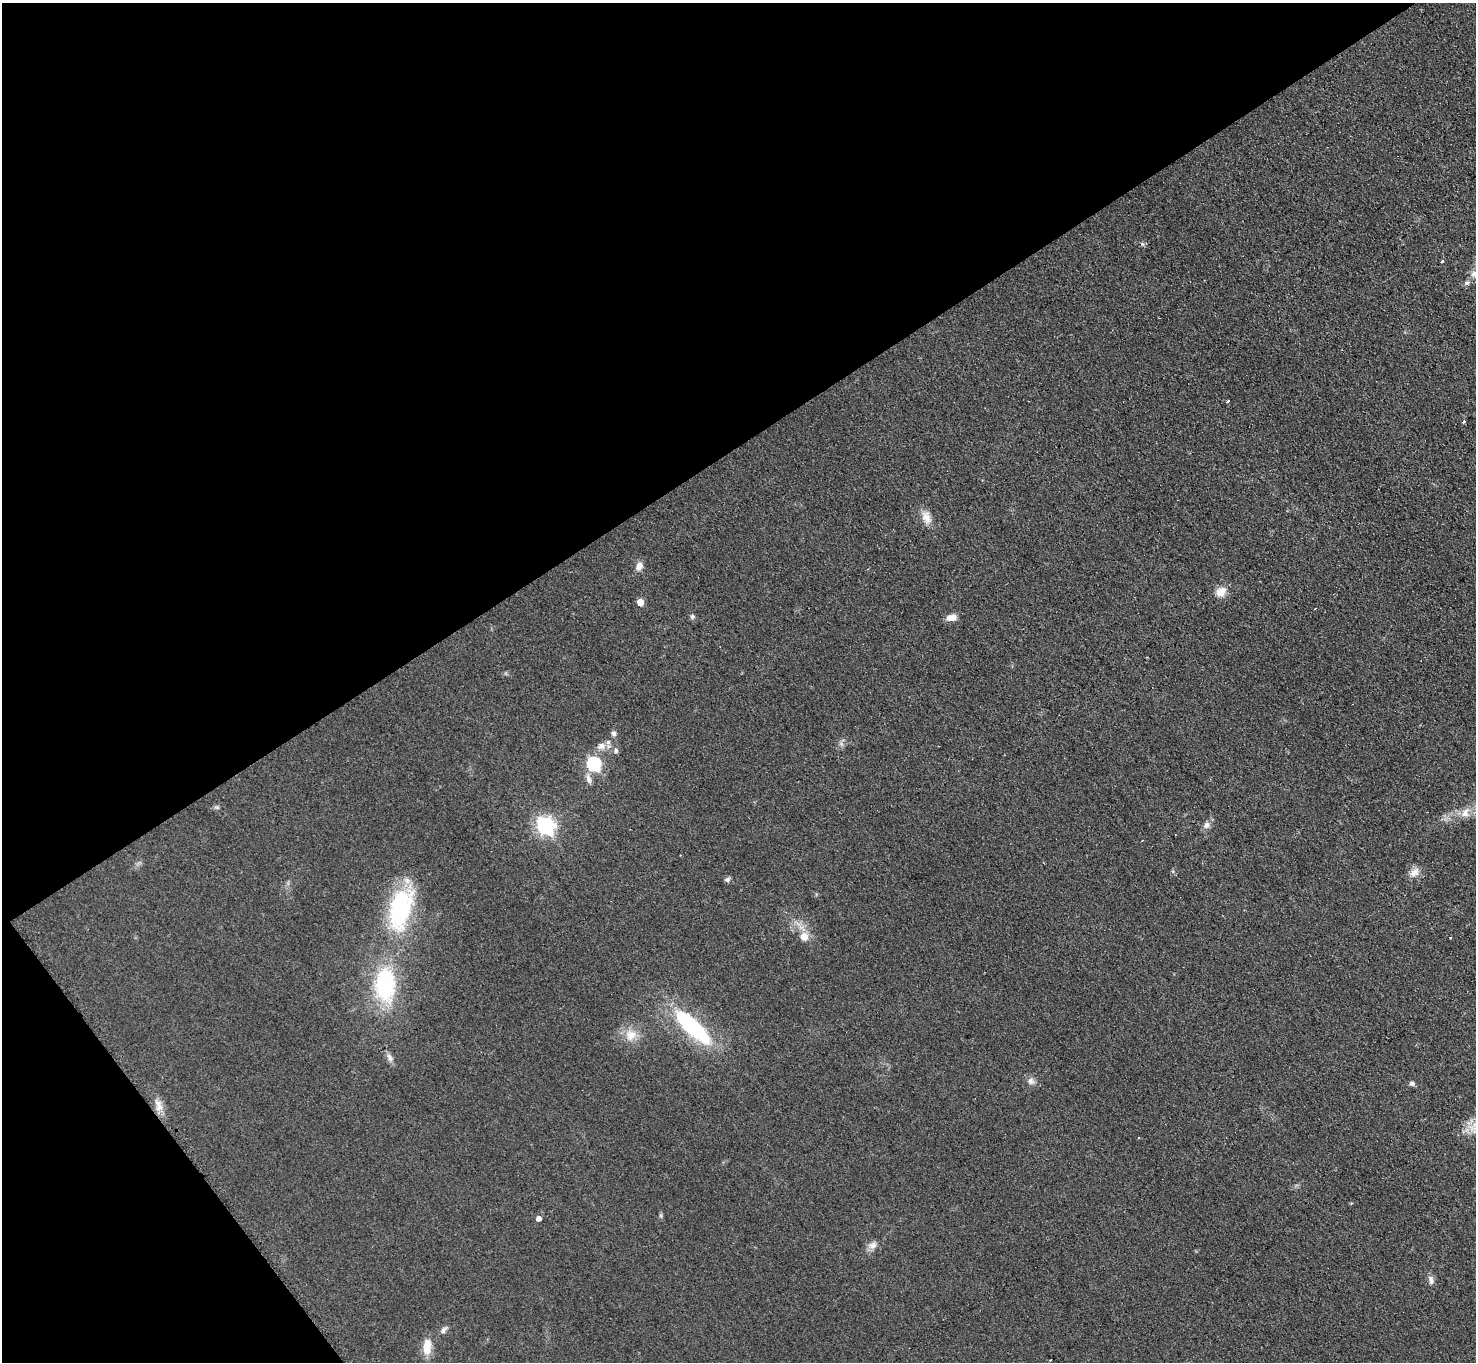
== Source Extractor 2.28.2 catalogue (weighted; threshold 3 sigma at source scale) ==
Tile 5 of 4 x 4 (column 1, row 2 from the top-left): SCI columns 17-1490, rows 3025-4384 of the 5918 x 5903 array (HDU 1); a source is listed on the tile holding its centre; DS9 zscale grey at full resolution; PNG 1478 x 1364 px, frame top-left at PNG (2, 3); no overlay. Shown black and unused: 36% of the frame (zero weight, under 2 of 3 exposures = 2% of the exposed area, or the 3 px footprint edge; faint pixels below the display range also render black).
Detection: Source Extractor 2.28.2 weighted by HDU 2 'WHT'; one run over the whole footprint, this tile lists its part. Background 0.076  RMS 0.011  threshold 0.0486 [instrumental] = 3 sigma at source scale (4.5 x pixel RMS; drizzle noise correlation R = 1.50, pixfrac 1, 0.05/0.05 arcsec/px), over >= 5 px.
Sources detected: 42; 3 cosmic-ray / hot-pixel residue — not listed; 1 inside a brighter listed object's ellipse — not listed separately; the other 38 listed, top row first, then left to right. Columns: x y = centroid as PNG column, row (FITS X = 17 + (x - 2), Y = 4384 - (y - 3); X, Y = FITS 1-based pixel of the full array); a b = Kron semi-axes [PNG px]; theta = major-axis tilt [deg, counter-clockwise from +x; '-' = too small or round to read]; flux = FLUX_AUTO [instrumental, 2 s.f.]
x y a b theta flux
1442 261 3 3 - 1.8
1474 274 10 8 30 6.5
1467 283 5 4 - 6.7
1227 401 3 3 - 6.9
1464 421 3 3 - 2.6
926 517 17 11 -68 11
639 566 11 8 65 7.1
1221 592 13 10 47 12
640 602 5 5 - 15
692 616 6 6 - 2.3
951 618 12 7 9 9.6
614 733 7 6 - 3.3
601 746 12 7 37 6.5
616 750 7 5 -89 2.5
594 764 7 6 - 160
588 779 14 7 -75 5.7
1465 813 14 9 62 9
1207 825 9 8 - 5.1
546 826 7 7 - 410
1415 872 14 11 31 8.2
727 880 7 6 - 2.7
401 909 55 27 75 120
804 937 6 6 - 16
1450 938 3 2 - 2
385 984 36 21 -90 100
692 1027 58 18 -44 100
631 1035 16 15 - 16
390 1058 12 7 -70 4.8
1031 1081 10 8 -44 5
1412 1083 7 6 - 2.8
159 1106 11 10 - 8.2
1473 1129 16 9 -47 9.9
539 1219 5 4 - 6.7
873 1245 12 9 29 6.6
1431 1280 13 6 -80 4.4
443 1330 11 6 50 3.8
427 1347 18 9 87 18
1050 1360 2 2 - 1
Isophote crosses this tile's border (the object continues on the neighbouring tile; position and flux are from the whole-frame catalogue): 1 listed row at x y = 1474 274